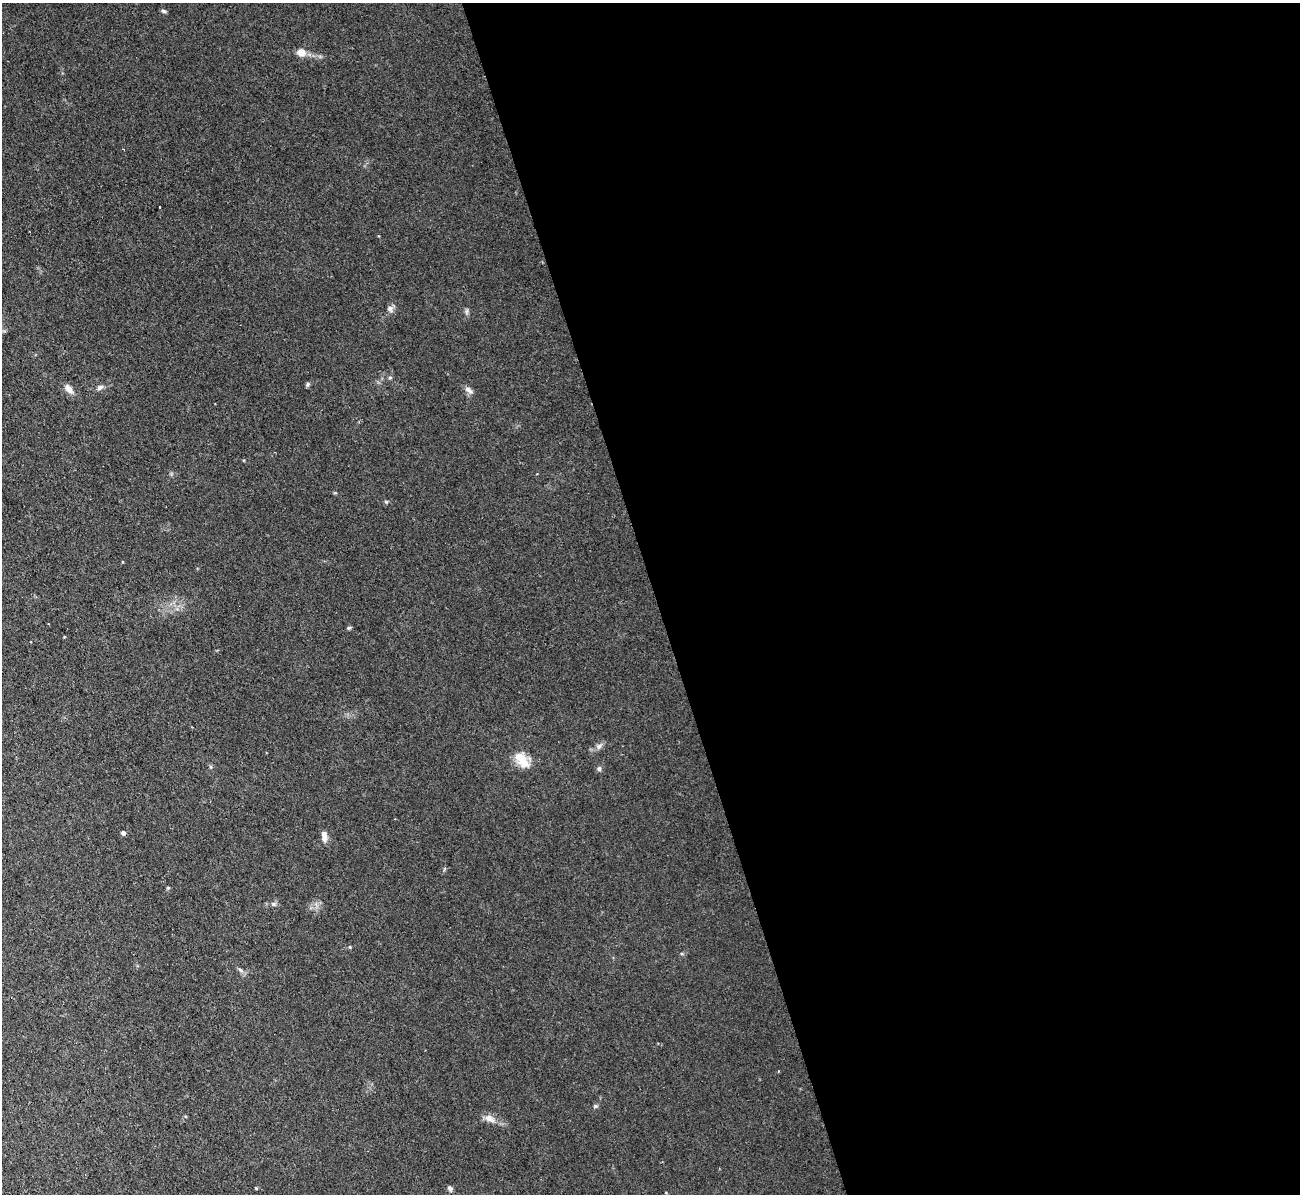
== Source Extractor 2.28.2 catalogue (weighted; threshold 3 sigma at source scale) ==
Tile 8 of 4 x 4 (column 4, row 2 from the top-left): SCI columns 3896-5193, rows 2527-3718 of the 5208 x 5178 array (HDU 1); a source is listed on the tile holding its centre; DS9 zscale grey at full resolution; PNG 1302 x 1196 px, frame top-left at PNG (2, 3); no overlay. Shown black and unused: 50% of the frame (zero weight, under 2 of 3 exposures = <1% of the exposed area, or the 3 px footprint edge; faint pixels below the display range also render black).
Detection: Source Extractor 2.28.2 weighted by HDU 2 'WHT'; one run over the whole footprint, this tile lists its part. Background 0.0582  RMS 0.0063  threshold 0.0282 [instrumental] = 3 sigma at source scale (4.5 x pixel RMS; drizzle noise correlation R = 1.50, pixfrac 1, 0.05/0.05 arcsec/px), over >= 5 px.
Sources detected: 26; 1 inside a brighter listed object's ellipse — not listed separately; the other 25 listed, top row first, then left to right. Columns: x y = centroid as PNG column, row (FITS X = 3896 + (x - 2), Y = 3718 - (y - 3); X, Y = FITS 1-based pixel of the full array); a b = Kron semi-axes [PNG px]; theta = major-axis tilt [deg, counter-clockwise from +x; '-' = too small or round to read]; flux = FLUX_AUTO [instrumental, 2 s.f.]
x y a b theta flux
164 11 7 5 -18 1.1
301 52 6 6 - 8.4
159 207 3 2 - 0.56
390 309 9 7 75 2.4
467 311 9 4 89 1.3
390 378 6 4 1 0.78
308 384 6 5 - 1.1
100 387 9 6 28 2
69 389 13 7 -50 4.3
467 389 8 8 - 2.2
386 502 5 5 - 0.81
349 628 6 4 20 0.89
599 746 9 7 37 2.4
522 760 23 13 -53 11
599 769 6 6 - 1.5
123 833 4 4 - 2.5
324 837 12 7 -82 4
168 888 5 4 - 0.66
273 904 8 5 -27 1.4
350 947 5 3 - 0.56
240 970 9 5 -29 1.7
595 1106 7 5 20 0.98
489 1118 15 9 -23 4.7
256 1188 4 3 - 0.52
450 1188 8 6 -64 1.5